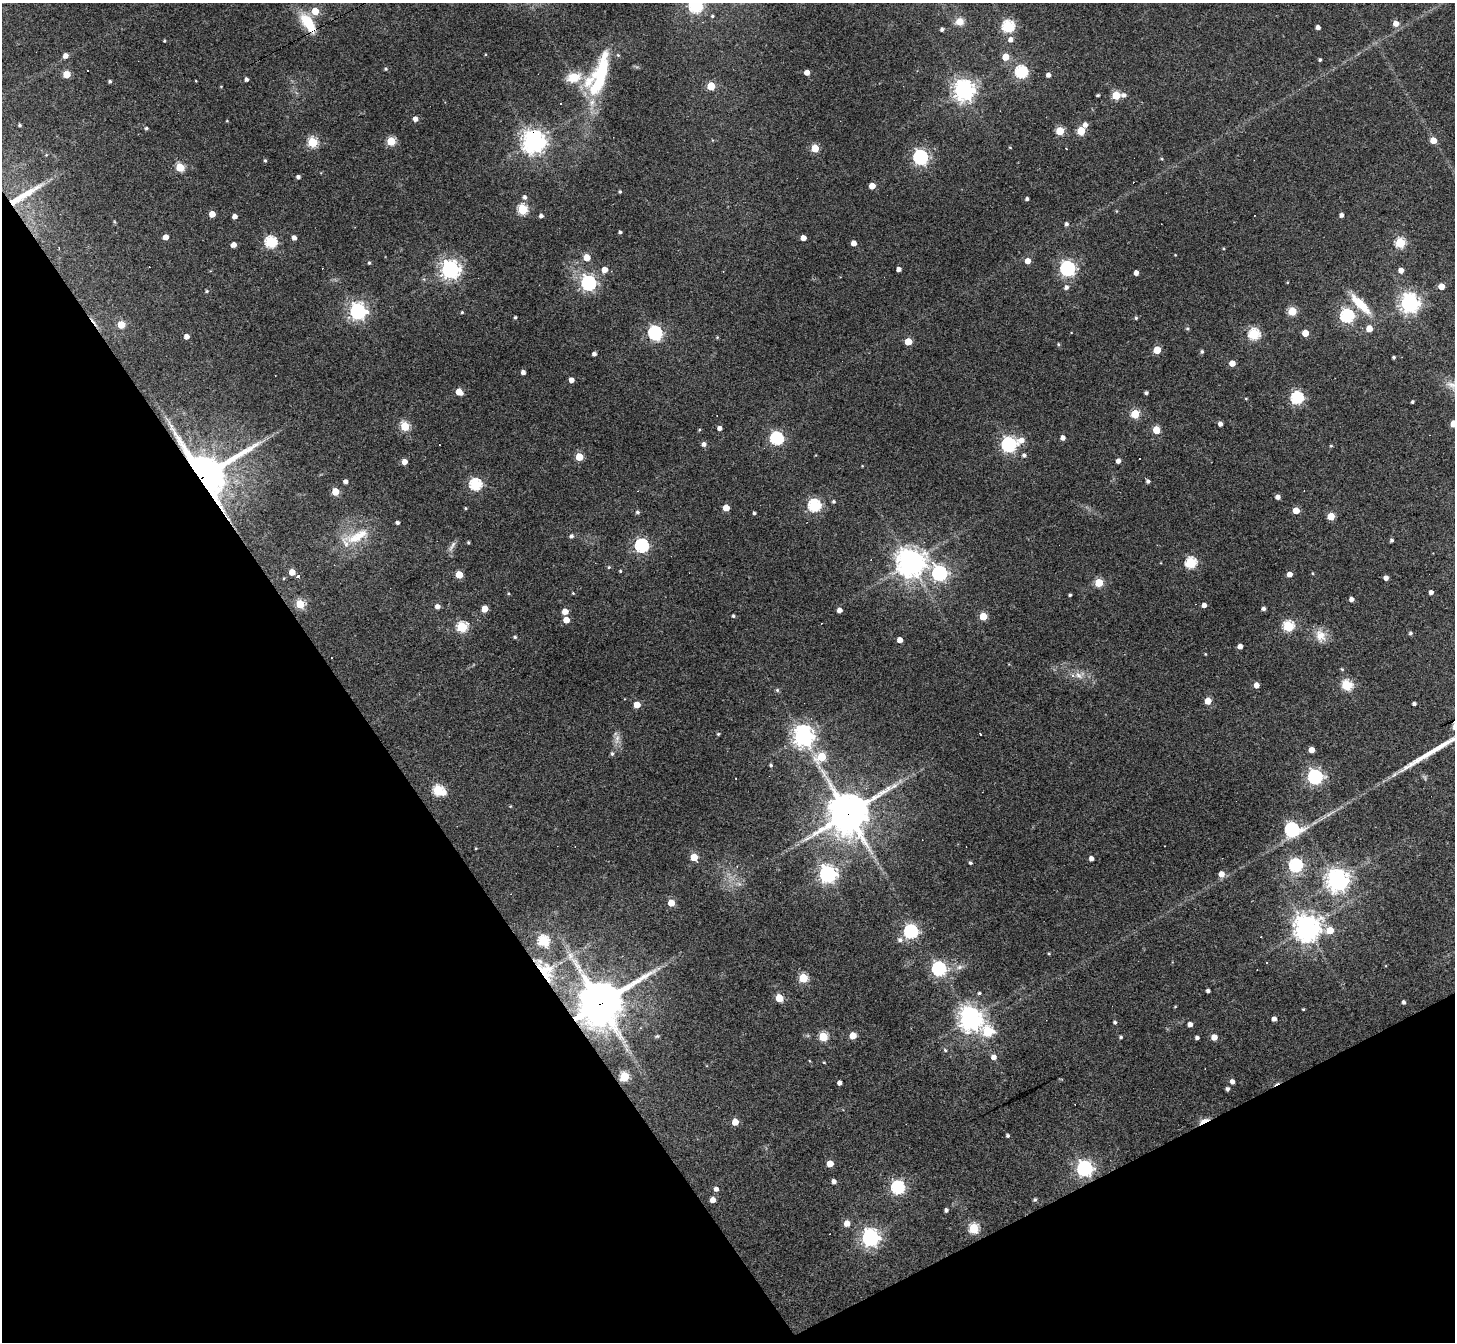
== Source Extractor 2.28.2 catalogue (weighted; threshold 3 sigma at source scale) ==
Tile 14 of 4 x 4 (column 2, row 4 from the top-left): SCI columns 1453-2905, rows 290-1629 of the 5810 x 5801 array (HDU 1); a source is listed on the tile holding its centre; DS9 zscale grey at full resolution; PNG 1457 x 1344 px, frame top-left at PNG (2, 3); no overlay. Shown black and unused: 30% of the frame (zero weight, under 3 of 4 exposures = <1% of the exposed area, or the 3 px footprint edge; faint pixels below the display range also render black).
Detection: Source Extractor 2.28.2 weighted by HDU 2 'WHT'; one run over the whole footprint, this tile lists its part. Background 0.077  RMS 0.0055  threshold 0.025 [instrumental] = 3 sigma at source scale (4.5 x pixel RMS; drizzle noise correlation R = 1.50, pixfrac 1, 0.05/0.05 arcsec/px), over >= 5 px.
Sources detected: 290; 3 too faint to see at this stretch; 11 cosmic-ray / hot-pixel residue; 3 long thin detections or spike segments (spike, bleed or trail) — not listed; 1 inside a brighter listed object's ellipse — not listed separately; the other 272 listed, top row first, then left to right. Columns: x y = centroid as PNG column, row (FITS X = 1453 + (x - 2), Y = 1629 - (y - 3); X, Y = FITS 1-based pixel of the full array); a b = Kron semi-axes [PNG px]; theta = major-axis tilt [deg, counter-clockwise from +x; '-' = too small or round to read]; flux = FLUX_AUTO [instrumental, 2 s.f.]
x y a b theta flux
695 7 6 5 - 70
315 11 5 5 - 15
712 16 4 4 - 0.72
959 22 6 6 - 8.2
308 23 26 12 -55 17
1396 23 5 5 - 5.5
1008 26 6 6 - 73
1318 27 4 4 - 2.6
942 29 4 3 - 1.3
1010 39 6 6 - 2.7
164 41 3 3 - 0.68
65 56 5 5 - 3.1
1005 57 5 5 - 11
1320 60 4 3 - 0.85
386 69 5 4 - 0.82
1021 71 6 6 - 80
807 72 4 4 - 4.9
66 74 5 5 - 15
599 74 58 20 68 52
1048 75 4 4 - 2.6
573 77 16 11 11 12
246 79 4 3 - 1.8
110 81 4 4 - 1.1
196 81 4 2 - 0.37
221 86 4 3 - 0.4
711 86 5 5 - 21
964 90 7 7 - 420
1098 95 4 3 - 0.8
1116 95 5 5 - 24
1124 95 7 6 - 2
415 119 5 5 - 3.2
227 121 4 3 - 0.42
19 125 3 3 - 0.8
1085 125 5 5 - 2.9
146 128 4 4 - 0.98
1060 131 5 5 - 21
1081 131 5 5 - 23
1433 140 5 5 - 7
391 141 5 5 - 28
313 142 5 5 - 42
534 142 8 7 - 540
1010 147 4 3 - 0.47
815 148 5 5 - 20
46 155 4 3 - 0.45
920 157 6 6 - 150
1161 159 5 3 - 0.64
265 160 5 4 - 0.76
180 167 5 5 - 28
298 177 4 4 - 1.7
872 186 5 5 - 8.3
620 192 3 3 - 0.81
22 196 56 8 31 18
524 197 5 5 - 1.9
1027 199 4 3 - 1.3
522 209 5 5 - 47
1116 211 5 3 - 0.5
212 214 4 4 - 7.7
1342 215 4 4 - 2.1
541 216 5 4 - 1.7
234 217 4 4 - 3.5
115 222 6 3 -70 0.57
1066 224 5 4 - 1.4
620 232 3 3 - 1.2
165 237 4 4 - 5
294 238 4 4 - 2.6
803 238 4 4 - 4.8
271 242 6 5 - 71
853 243 4 4 - 4.4
1400 243 5 5 - 43
233 245 5 4 - 4.2
1223 248 4 3 - 0.5
1175 255 3 3 - 0.38
587 257 5 5 - 11
1028 261 5 4 - 5.6
369 263 4 4 - 0.79
1067 268 6 6 - 160
899 269 4 4 - 3
450 270 7 7 - 300
605 270 5 5 - 5.2
1401 270 4 4 - 4.2
1136 273 4 4 - 3.2
1287 282 4 3 - 0.46
588 283 6 6 - 160
1441 286 5 4 - 7.1
1066 287 5 5 - 2
206 291 4 4 - 0.94
1410 303 7 7 - 300
1360 304 29 9 -45 16
358 311 6 6 - 220
1292 311 5 5 - 24
462 312 3 3 - 0.64
1347 316 6 6 - 100
515 317 4 3 - 0.93
1136 318 4 4 - 0.91
121 325 5 5 - 17
1187 328 5 3 - 0.66
1369 329 5 5 - 7.7
655 333 8 6 -62 120
1305 333 5 5 - 10
1254 334 5 5 - 64
187 336 4 4 - 3.8
717 337 4 3 - 0.59
908 341 5 5 - 14
1058 344 5 4 - 0.64
1157 350 5 5 - 17
1202 352 4 4 - 1.1
594 354 4 4 - 2
1394 357 3 3 - 0.98
1232 363 4 4 - 6.5
523 372 4 4 - 2.6
571 380 4 4 - 4
1451 385 18 10 -32 6
459 392 6 4 -39 8.8
1146 393 4 3 - 1.2
1297 398 6 6 - 76
1246 399 5 3 - 0.51
1412 402 3 3 - 0.94
1135 414 5 5 - 29
1220 424 4 4 - 2.6
1454 424 5 5 - 10
405 426 5 5 - 34
720 428 4 4 - 2.4
699 430 4 3 - 0.56
1156 430 5 5 - 15
776 438 6 6 - 98
1063 438 4 4 - 3.1
1021 440 9 7 27 4.7
704 444 5 5 - 2.3
1008 444 6 6 - 150
1331 446 5 4 - 0.64
1024 455 5 4 - 1.5
579 457 5 5 - 17
1118 461 4 4 - 3
404 462 4 4 - 4.5
862 466 3 3 - 0.4
203 476 15 14 - 2100
1148 481 4 4 - 1.6
345 482 4 4 - 2.4
475 484 6 5 - 75
335 492 5 5 - 16
1278 497 4 4 - 2.9
833 501 4 4 - 1
814 505 6 6 - 86
465 508 3 3 - 0.62
726 508 5 4 - 9.8
1296 510 5 4 - 9.2
637 512 5 5 - 1.3
754 513 3 3 - 1
1331 516 5 5 - 13
397 523 4 3 - 1.5
357 536 38 14 24 18
571 536 5 4 - 1.8
1391 540 4 4 - 1.2
468 542 3 3 - 0.76
642 545 6 6 - 110
452 546 18 5 59 2.5
910 563 10 10 - 640
1191 563 6 5 - 58
609 567 5 5 - 0.81
620 571 3 3 - 0.63
292 572 5 4 - 8.8
939 573 7 6 - 160
1313 573 4 3 - 0.53
1289 574 4 4 - 4.8
459 575 5 5 - 16
299 576 4 3 - 2.5
1386 578 4 4 - 3.3
1099 583 5 5 - 25
1431 592 4 4 - 2.3
508 593 5 3 - 0.5
573 593 4 3 - 0.51
1070 595 3 3 - 0.91
1351 599 4 4 - 2.6
300 604 5 5 - 29
1204 605 4 4 - 3.4
437 606 5 4 - 3.1
484 609 5 5 - 8.6
1263 609 4 4 - 1.8
839 610 4 4 - 3.9
565 611 5 4 - 6.9
733 616 4 3 - 0.92
983 616 5 5 - 17
566 620 5 4 - 8.2
1288 626 5 5 - 53
462 627 5 5 - 50
1410 633 5 4 - 1.2
1321 636 18 14 -74 7.4
515 637 5 4 - 0.91
900 640 4 4 - 5.5
1240 646 4 4 - 3.3
1205 654 3 3 - 0.43
1342 669 5 4 - 0.65
1078 675 14 7 -34 3.9
1256 685 5 4 - 4
1347 685 6 5 - 46
777 690 5 5 - 0.97
1208 701 5 4 - 9.2
1414 704 4 3 - 1.5
637 705 5 5 - 9.7
718 734 5 4 - 0.78
981 734 3 3 - 1.1
803 736 7 7 - 400
1311 750 4 4 - 6.2
612 754 6 5 - 1.2
821 757 6 5 - 28
771 765 4 3 - 0.89
1315 777 6 6 - 150
438 790 7 5 -22 47
510 806 4 4 - 0.51
848 813 15 14 - 1500
1292 829 7 6 - 120
476 848 3 2 - 0.44
694 857 5 5 - 17
1091 858 4 4 - 2.8
970 863 4 4 - 1
1296 865 6 6 - 93
737 866 4 3 - 0.45
827 874 7 6 - 250
1221 874 5 5 - 4.7
1337 880 7 7 - 470
739 884 7 6 - 1.9
671 903 5 4 - 11
1307 928 8 8 - 670
1330 930 7 5 5 11
911 932 6 6 - 120
1261 937 2 2 - 0.35
900 940 7 7 - 2.2
543 941 6 5 - 57
1049 954 4 3 - 0.54
1267 962 3 2 - 0.48
959 967 10 6 20 2.5
939 969 6 6 - 120
545 970 32 17 -56 21
803 978 5 5 - 31
1208 991 4 4 - 1.5
979 993 4 4 - 0.79
779 998 5 5 - 15
1404 1002 4 4 - 1.4
600 1003 15 14 - 2100
1175 1006 4 3 - 0.44
1303 1009 3 3 - 0.62
970 1019 8 8 - 480
1274 1019 4 4 - 2.8
1115 1022 4 4 - 1.1
1190 1024 4 4 - 2.9
988 1031 7 6 - 45
657 1036 6 4 19 0.79
853 1036 5 5 - 11
823 1037 5 5 - 32
1121 1037 4 4 - 0.94
1214 1037 4 4 - 6.3
1197 1038 4 3 - 1.5
945 1050 6 5 - 1
993 1057 5 5 - 3.5
824 1062 4 3 - 0.45
624 1077 5 5 - 33
1232 1082 5 4 - 2.8
839 1083 4 4 - 2.5
1227 1089 4 3 - 1.4
735 1122 5 4 - 11
1007 1136 3 3 - 1.1
830 1163 5 5 - 9.5
1084 1168 6 6 - 200
834 1182 5 4 - 2.5
898 1187 6 6 - 110
716 1189 5 4 - 2.4
713 1200 4 4 - 4.8
1035 1200 5 4 - 1.1
946 1210 4 4 - 1.6
847 1223 5 5 - 6.1
974 1228 5 5 - 44
870 1238 7 6 - 250
Overlapping masked pixels (flux is a lower limit): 7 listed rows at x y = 308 23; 534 142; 22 196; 203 476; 848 813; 545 970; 600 1003
Isophote crosses this tile's border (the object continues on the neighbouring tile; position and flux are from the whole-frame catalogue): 2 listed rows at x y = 1451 385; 1454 424